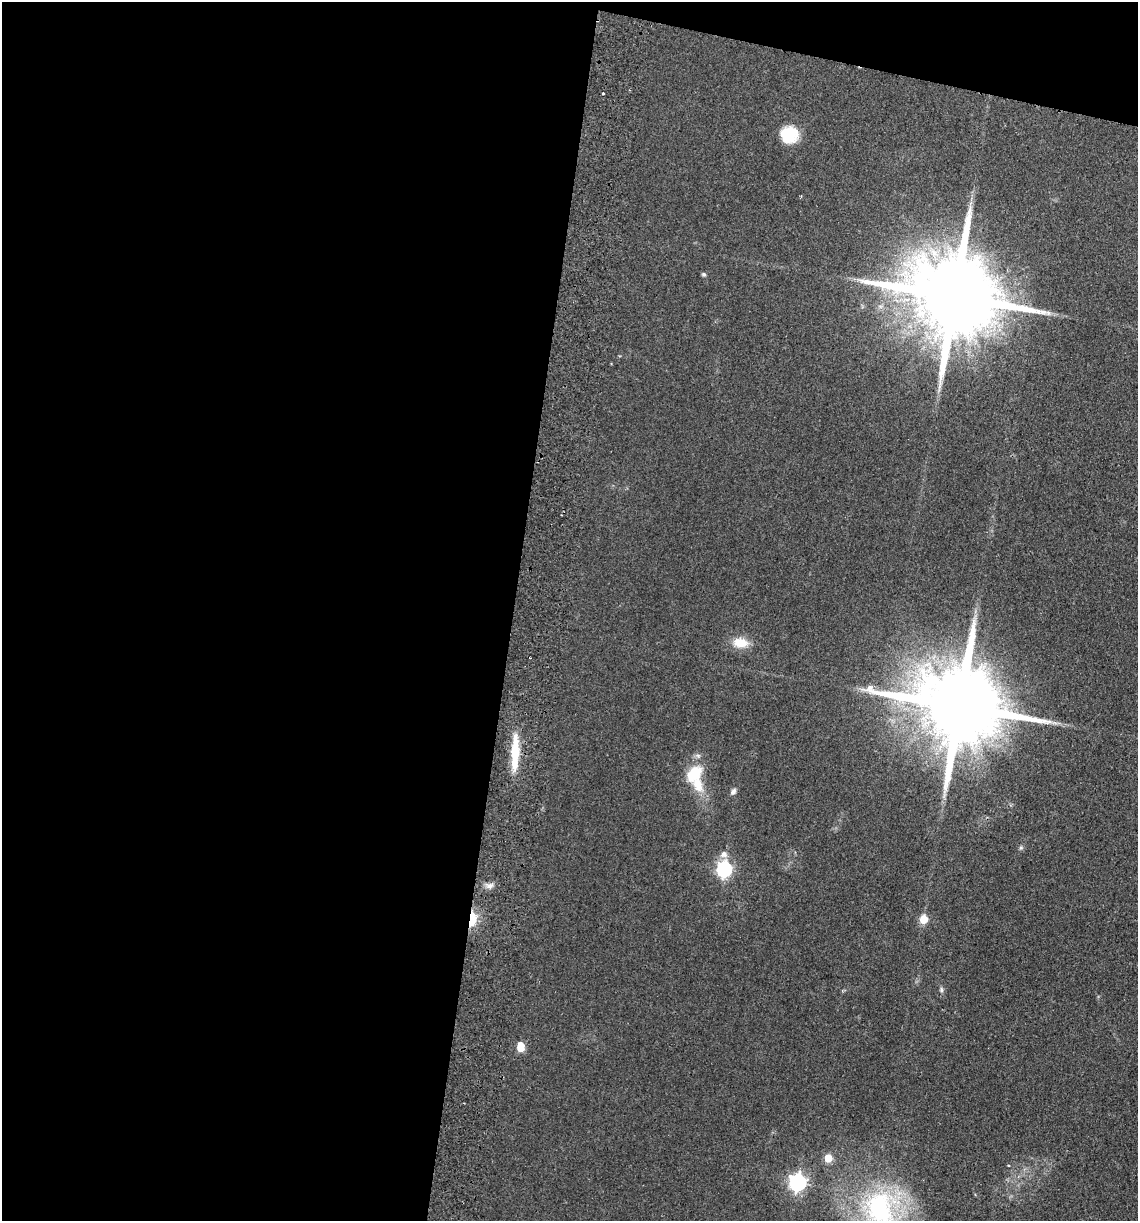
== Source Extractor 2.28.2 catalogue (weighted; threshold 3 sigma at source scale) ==
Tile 1 of 4 x 4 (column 1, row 1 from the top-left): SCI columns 175-1310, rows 3670-4888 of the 5008 x 4901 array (HDU 1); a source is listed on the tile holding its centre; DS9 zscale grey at full resolution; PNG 1140 x 1223 px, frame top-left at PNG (2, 2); no overlay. Shown black and unused: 48% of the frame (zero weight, under 2 of 3 exposures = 3% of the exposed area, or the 3 px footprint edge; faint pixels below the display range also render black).
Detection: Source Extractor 2.28.2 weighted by HDU 2 'WHT'; one run over the whole footprint, this tile lists its part. Background 0.111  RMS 0.01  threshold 0.0449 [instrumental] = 3 sigma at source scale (4.5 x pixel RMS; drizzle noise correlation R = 1.50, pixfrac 1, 0.05/0.05 arcsec/px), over >= 5 px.
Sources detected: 21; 1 inside a brighter listed object's ellipse — not listed separately; the other 20 listed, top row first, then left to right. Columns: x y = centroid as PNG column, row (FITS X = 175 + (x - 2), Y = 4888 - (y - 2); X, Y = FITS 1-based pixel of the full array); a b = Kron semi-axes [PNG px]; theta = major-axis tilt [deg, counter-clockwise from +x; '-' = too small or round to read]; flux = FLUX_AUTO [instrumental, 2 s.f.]
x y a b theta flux
603 93 3 3 - 3
789 134 19 18 - 30
704 274 6 5 - 1.8
955 296 26 20 -15 20000
740 643 17 11 -4 19
958 706 27 19 -13 21000
515 753 51 9 88 31
694 773 28 18 50 29
733 791 8 6 56 3.4
1021 848 6 5 - 1.8
724 854 10 8 16 5.6
724 869 7 6 - 250
490 886 9 6 1 4.4
472 919 10 5 83 53
924 919 5 5 - 32
941 990 7 5 -71 2.1
520 1047 8 5 87 26
828 1158 5 5 - 28
797 1182 7 7 - 350
880 1209 49 39 85 170
Overlapping masked pixels (flux is a lower limit): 1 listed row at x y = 472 919
Isophote crosses this tile's border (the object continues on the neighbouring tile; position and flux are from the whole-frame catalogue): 1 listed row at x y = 880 1209